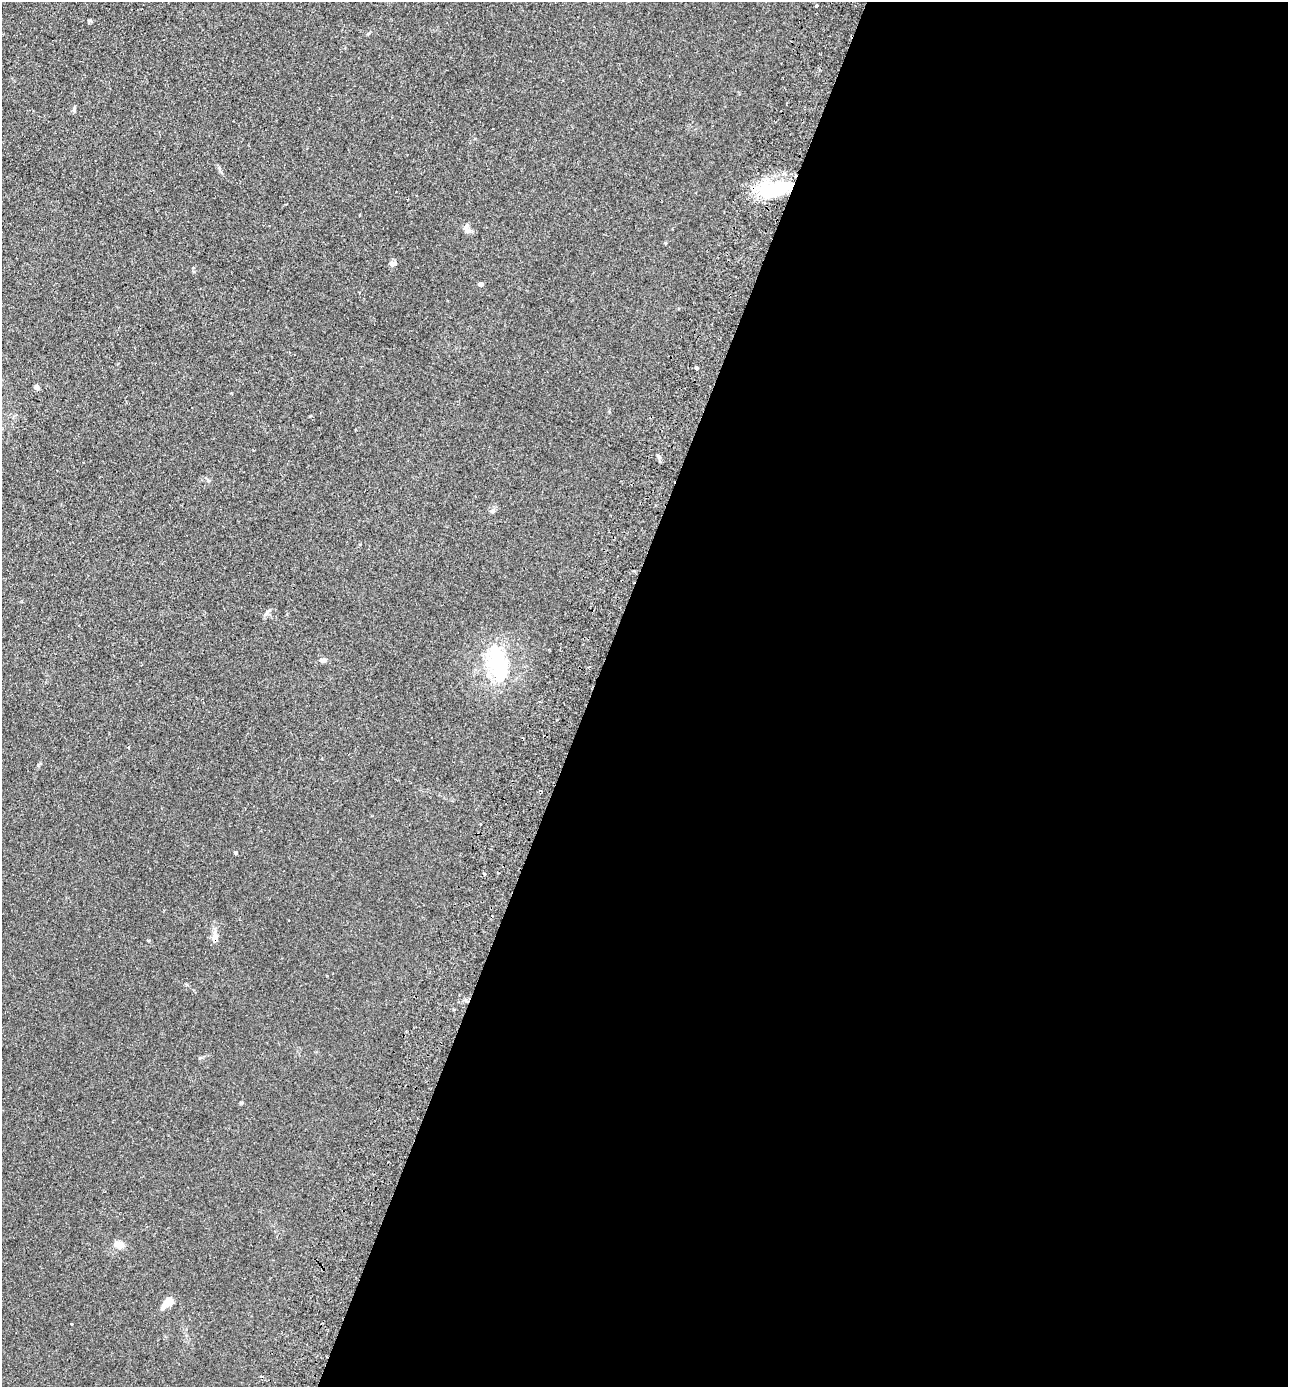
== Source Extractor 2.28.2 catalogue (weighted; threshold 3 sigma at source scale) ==
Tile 12 of 4 x 4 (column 4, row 3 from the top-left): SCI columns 4184-5469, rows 1412-2796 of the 5664 x 5594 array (HDU 1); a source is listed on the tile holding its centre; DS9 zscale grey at full resolution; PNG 1290 x 1389 px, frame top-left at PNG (2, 2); no overlay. Shown black and unused: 54% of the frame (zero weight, under 2 of 3 exposures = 3% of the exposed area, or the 3 px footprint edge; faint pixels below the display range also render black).
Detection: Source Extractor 2.28.2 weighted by HDU 2 'WHT'; one run over the whole footprint, this tile lists its part. Background 0.142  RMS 0.011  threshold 0.0517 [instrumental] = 3 sigma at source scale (4.5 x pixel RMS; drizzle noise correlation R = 1.50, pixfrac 1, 0.05/0.05 arcsec/px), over >= 5 px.
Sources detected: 22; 1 inside a brighter object's white glare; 2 cosmic-ray / hot-pixel residue — not listed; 1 inside a brighter listed object's ellipse — not listed separately; the other 18 listed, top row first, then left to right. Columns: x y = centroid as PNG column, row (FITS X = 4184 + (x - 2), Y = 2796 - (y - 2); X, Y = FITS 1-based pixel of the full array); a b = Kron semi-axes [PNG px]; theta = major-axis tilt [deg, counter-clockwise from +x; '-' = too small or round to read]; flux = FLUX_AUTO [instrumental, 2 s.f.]
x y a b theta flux
816 6 3 3 - 4.4
74 109 7 5 71 1.9
780 187 48 15 12 78
467 229 13 7 -72 5
665 243 4 3 - 1
392 264 8 6 3 4.2
481 284 4 4 - 5.9
697 368 4 3 - 10
37 387 7 5 -68 3
323 660 9 6 -1 3.8
497 663 37 22 -79 73
540 701 3 2 - 1.2
128 747 3 3 - 1.8
480 825 3 2 - 2.1
235 852 4 4 - 2.5
215 936 15 7 89 6.1
119 1245 11 7 -16 9.5
168 1302 10 7 28 9.4
Overlapping masked pixels (flux is a lower limit): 1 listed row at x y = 780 187
Unlisted compact peaks at least as high as the median listed source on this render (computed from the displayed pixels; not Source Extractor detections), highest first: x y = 90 20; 310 416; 38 765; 241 1103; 219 168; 267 612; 71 1324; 659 457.